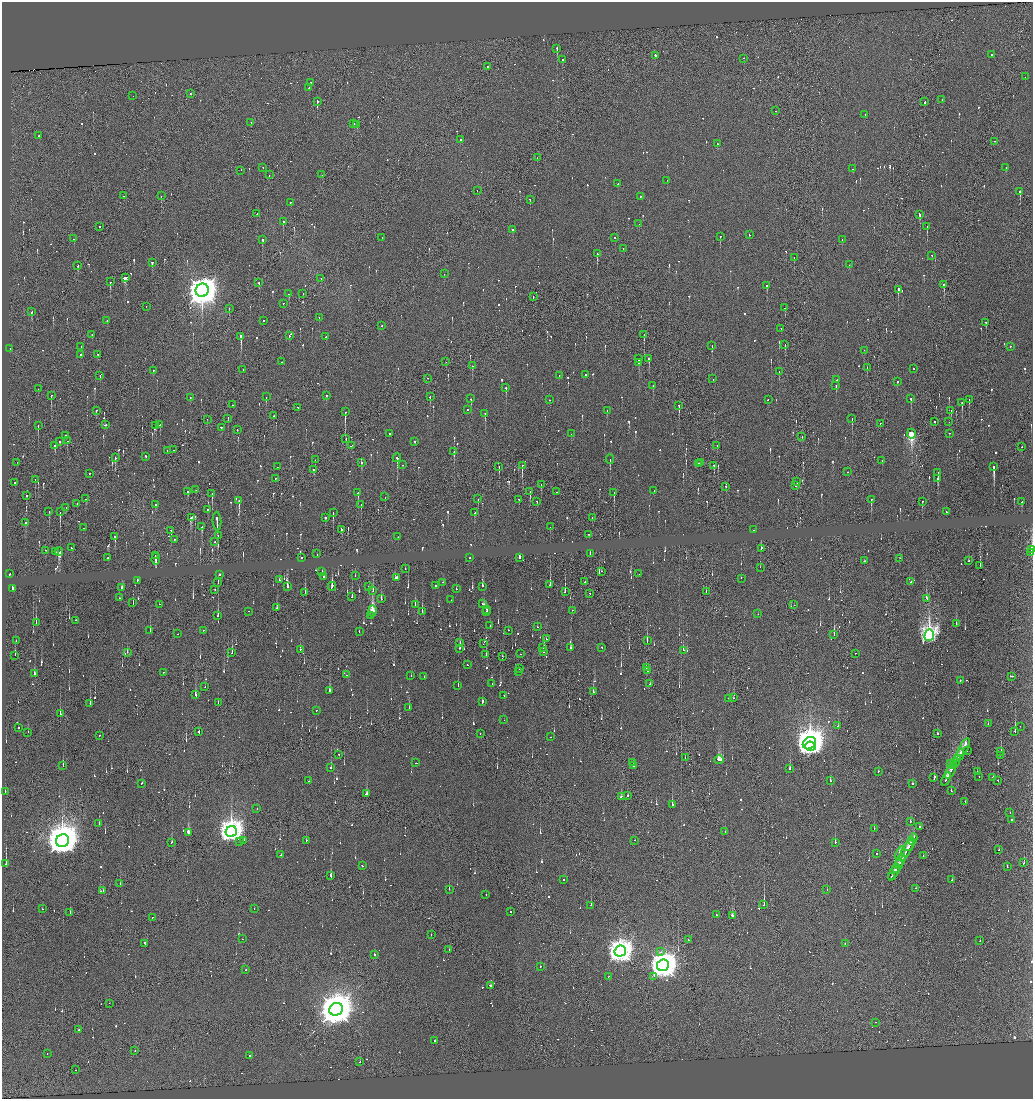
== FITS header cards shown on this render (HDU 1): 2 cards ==
NAXIS1  =                 2062
NAXIS2  =                 2193

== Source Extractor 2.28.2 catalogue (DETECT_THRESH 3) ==
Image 2062 x 2193 px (HDU 1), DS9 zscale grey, zoomed out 1/2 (1 PNG px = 2 x 2 image px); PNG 1035 x 1101 px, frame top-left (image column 2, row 2193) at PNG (2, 2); each listed source drawn as its Kron ellipse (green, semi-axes under 4 px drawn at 4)
Background 0.0188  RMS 0.45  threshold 1.36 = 3 sigma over >= 5 px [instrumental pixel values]
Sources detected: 1455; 203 cannot appear on this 1/2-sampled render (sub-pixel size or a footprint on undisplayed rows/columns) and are neither listed nor drawn; of the other 1252, the 500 brightest by FLUX_AUTO listed and drawn (752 fainter detections omitted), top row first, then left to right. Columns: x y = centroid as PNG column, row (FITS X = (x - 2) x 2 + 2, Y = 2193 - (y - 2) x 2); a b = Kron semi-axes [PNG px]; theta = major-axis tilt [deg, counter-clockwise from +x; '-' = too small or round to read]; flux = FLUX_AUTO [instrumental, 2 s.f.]
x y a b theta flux
557 49 3 2 - 4600
992 54 2 2 - 1400
656 55 2 2 - 14000
744 58 2 1 - 810
562 59 2 2 - 1300
488 67 2 1 - 3600
1025 77 2 2 - 880
311 82 2 2 - 1100
309 88 2 2 - 790
190 93 2 1 - 1000
133 96 2 2 - 850
942 99 2 1 - 2000
317 101 2 2 - 3800
925 102 3 1 - 9700
776 111 2 2 - 840
865 114 2 2 - 830
251 123 3 2 - 2800
354 124 2 2 - 1100
357 124 2 1 - 1200
39 136 2 2 - 1100
461 140 3 2 - 2700
995 141 2 1 - 3200
717 144 2 2 - 2300
537 158 2 1 - 1600
263 167 2 2 - 800
1006 167 2 2 - 750
853 169 2 2 - 1000
241 170 2 2 - 1000
269 175 2 1 - 800
322 175 2 2 - 770
667 180 2 1 - 700
618 184 2 2 - 820
477 190 2 1 - 630
1020 191 2 2 - 6900
124 196 2 1 - 1700
161 196 2 1 - 730
640 197 2 2 - 1200
530 199 2 2 - 8400
291 202 2 2 - 660
257 214 2 1 - 740
920 214 3 2 - 4800
283 221 2 2 - 2700
639 224 2 2 - 670
927 226 2 2 - 1500
100 227 2 2 - 920
513 230 2 2 - 1600
749 235 2 2 - 870
720 236 2 2 - 3500
382 237 2 1 - 790
615 237 2 1 - 1000
74 239 2 2 - 680
262 239 2 2 - 5700
842 240 2 2 - 730
623 248 2 1 - 1100
597 254 2 1 - 3000
931 255 2 1 - 880
794 257 2 1 - 1300
152 262 2 2 - 1200
849 265 2 1 - 770
78 266 2 1 - 1000
444 274 2 2 - 650
125 277 4 2 - 4300
321 279 2 1 - 3200
110 282 2 1 - 16000
259 283 2 1 - 740
944 284 2 2 - 5000
767 285 3 2 - 1200
202 290 7 6 - 190000
898 290 3 2 - 3400
303 293 2 1 - 850
289 294 2 2 - 680
533 296 2 1 - 1100
283 303 2 1 - 870
146 306 2 1 - 1500
229 308 2 1 - 630
785 308 2 1 - 700
32 312 2 2 - 3100
319 317 2 1 - 1000
264 320 2 2 - 990
107 321 2 2 - 1000
986 322 3 2 - 1100
382 326 2 2 - 1900
781 328 2 1 - 660
644 334 2 1 - 2400
92 335 2 2 - 820
241 336 2 2 - 120000
289 336 2 1 - 870
326 337 2 2 - 2400
785 344 2 1 - 750
81 346 2 2 - 1000
712 346 2 2 - 660
1010 346 2 1 - 980
10 348 2 2 - 3100
864 350 2 1 - 2200
81 354 2 2 - 1400
98 355 2 1 - 640
638 358 2 2 - 650
649 358 3 2 - 1500
282 362 2 2 - 2500
446 362 2 1 - 950
639 363 2 2 - 1800
472 366 2 1 - 7400
867 367 2 2 - 820
914 368 2 2 - 1200
243 369 2 1 - 1800
153 370 2 2 - 750
779 371 2 2 - 790
585 374 2 2 - 1400
559 375 2 1 - 810
100 376 2 1 - 760
428 378 2 1 - 770
713 379 2 2 - 660
837 380 2 2 - 820
897 382 2 2 - 2000
836 385 2 2 - 1600
653 386 2 1 - 1700
506 388 3 2 - 1300
38 389 2 1 - 2900
51 395 2 2 - 3900
326 395 2 1 - 2000
190 397 2 2 - 730
266 397 2 2 - 1800
430 397 3 2 - 810
471 399 2 2 - 1800
911 399 3 2 - 750
969 399 3 2 - 1100
550 400 2 1 - 2100
768 400 2 1 - 690
962 402 3 2 - 1800
232 405 2 1 - 940
679 405 3 2 - 3100
298 408 2 2 - 970
96 410 2 2 - 710
468 410 2 2 - 870
607 410 2 2 - 1400
951 410 2 2 - 1100
345 412 3 2 - 12000
485 413 3 2 - 2000
274 416 2 1 - 7700
228 418 2 1 - 1500
852 418 3 1 - 1200
207 419 2 1 - 860
934 421 2 1 - 5600
949 422 2 2 - 660
880 423 2 1 - 960
105 425 3 2 - 2500
156 425 2 1 - 1100
160 425 2 2 - 670
38 426 2 2 - 1200
221 427 2 1 - 7300
237 430 2 2 - 880
389 433 2 2 - 5900
949 433 2 1 - 1700
571 434 3 1 - 730
911 434 5 2 - 13000
66 435 2 2 - 1100
802 436 2 1 - 1200
346 438 2 2 - 740
60 441 2 2 - 3300
67 441 2 1 - 1400
414 441 2 1 - 1100
54 445 3 2 - 1000
717 445 2 1 - 1800
351 446 2 1 - 1500
1022 446 2 1 - 750
167 450 2 1 - 1300
173 450 2 2 - 1200
454 451 2 2 - 2100
146 456 2 2 - 1100
115 458 2 2 - 930
397 458 4 2 - 2500
610 459 4 2 - 720
315 460 2 1 - 770
882 460 2 2 - 680
17 462 2 1 - 710
700 462 2 1 - 1500
361 463 2 2 - 1900
698 464 3 1 - 2500
403 465 2 2 - 1000
713 465 2 1 - 640
522 466 3 2 - 4900
994 466 3 2 - 20000
277 467 2 1 - 1000
499 467 2 2 - 2300
314 469 2 1 - 1500
848 472 2 2 - 660
89 473 2 2 - 640
938 473 2 2 - 880
275 478 2 2 - 1000
938 479 3 2 - 2100
35 480 2 2 - 990
15 482 2 1 - 9600
797 482 2 1 - 1800
541 484 3 1 - 1900
795 486 2 1 - 2500
726 487 3 1 - 750
196 490 3 1 - 1200
530 491 2 1 - 1900
654 491 2 2 - 860
188 492 2 2 - 1100
556 492 2 1 - 640
212 493 2 1 - 3000
358 493 2 2 - 4900
614 493 2 2 - 1100
27 496 2 2 - 1000
385 497 2 1 - 3100
86 499 2 1 - 2200
478 499 2 2 - 1300
871 499 2 1 - 3400
239 500 2 2 - 10000
519 500 2 2 - 720
537 501 2 1 - 1200
922 501 3 2 - 720
1021 502 2 2 - 1100
77 504 2 1 - 740
155 505 2 2 - 980
361 505 2 2 - 970
66 507 2 2 - 1000
208 509 2 2 - 720
49 512 2 2 - 1100
60 512 3 1 - 1200
946 512 3 2 - 1400
333 513 3 2 - 2200
474 513 2 2 - 1700
325 517 2 2 - 1200
191 518 4 2 - 1600
592 518 2 1 - 1200
217 521 9 2 -86 7100
25 523 2 1 - 820
202 527 3 2 - 2000
550 527 2 2 - 640
83 528 2 2 - 1200
341 529 3 2 - 2100
171 530 2 1 - 3400
753 530 2 2 - 1500
588 534 2 1 - 1700
115 536 2 1 - 2700
218 536 2 1 - 2600
398 537 2 2 - 670
174 539 2 2 - 640
215 542 2 1 - 1400
72 548 2 2 - 800
761 549 2 1 - 24000
46 550 2 1 - 740
1032 550 3 1 - 10000
55 552 2 2 - 6800
59 552 4 3 - 1700
590 553 2 1 - 660
1031 553 2 1 - 750
317 554 2 1 - 660
155 556 2 1 - 3800
301 557 2 2 - 1800
108 558 2 2 - 1100
469 558 2 2 - 2400
519 558 2 2 - 1400
900 558 2 2 - 940
156 559 6 2 86 1200
865 561 3 1 - 1200
969 561 2 2 - 1200
980 565 2 1 - 1000
760 567 2 1 - 820
405 569 2 2 - 1000
322 571 2 2 - 710
602 571 2 1 - 1300
9 574 2 2 - 1800
639 574 2 1 - 1600
220 575 2 2 - 690
355 576 2 1 - 1200
324 577 2 2 - 8400
397 577 4 2 - 4500
741 578 2 2 - 800
137 580 2 2 - 720
279 580 2 2 - 840
218 582 3 1 - 2000
443 582 2 2 - 700
585 582 2 1 - 2600
911 582 2 2 - 1400
435 585 2 2 - 950
550 585 3 2 - 1300
332 586 4 2 - 5500
369 586 2 2 - 1600
482 586 3 2 - 1200
287 587 2 2 - 3600
12 588 3 2 - 2300
122 588 3 2 - 2100
456 589 2 2 - 660
215 590 2 1 - 830
373 591 4 1 - 640
305 592 3 2 - 1600
565 592 3 2 - 4500
706 592 2 1 - 2400
590 594 2 1 - 900
352 597 2 2 - 720
119 598 2 2 - 660
926 598 3 2 - 890
381 599 2 2 - 4600
451 600 2 1 - 920
133 603 2 1 - 1200
159 604 2 2 - 1500
415 604 2 2 - 880
482 604 2 2 - 1700
794 605 2 1 - 710
277 608 3 2 - 950
486 609 2 2 - 1000
572 610 2 1 - 670
249 611 2 2 - 1200
372 611 5 2 - 7100
486 611 2 1 - 2500
422 612 3 2 - 1900
758 614 2 2 - 920
218 615 3 2 - 920
370 615 2 2 - 740
76 620 2 2 - 800
36 622 2 2 - 2200
956 623 2 2 - 670
490 626 2 1 - 890
537 627 2 2 - 640
150 630 2 2 - 840
203 630 2 1 - 1700
508 630 2 1 - 640
359 631 2 1 - 1800
178 634 2 1 - 1500
834 634 3 1 - 2600
929 635 6 4 74 46000
546 639 2 1 - 630
16 641 2 1 - 680
647 641 3 1 - 1800
460 643 2 2 - 1000
483 644 2 1 - 850
543 647 2 2 - 670
602 647 2 2 - 1200
460 648 2 2 - 1400
570 648 3 2 - 640
300 649 2 1 - 1200
683 650 2 2 - 1400
127 652 2 1 - 770
543 652 2 2 - 750
232 653 2 2 - 700
855 653 2 1 - 1300
520 654 2 1 - 900
15 655 2 1 - 1100
486 655 2 1 - 1600
502 656 3 1 - 1000
467 665 2 2 - 730
646 668 2 2 - 1800
519 669 2 2 - 640
648 670 2 1 - 770
163 672 2 1 - 2000
518 672 2 2 - 650
34 673 3 2 - 1100
346 675 2 1 - 740
411 676 2 2 - 1700
424 676 2 1 - 980
1011 676 3 1 - 1700
960 680 2 1 - 4200
492 683 2 2 - 870
650 684 2 2 - 880
458 685 2 2 - 1600
205 687 2 2 - 750
329 691 3 2 - 3800
593 692 2 2 - 1100
196 695 4 2 - 1700
504 696 2 2 - 1100
729 698 2 2 - 1100
733 698 2 1 - 700
482 701 4 2 - 2300
218 703 2 1 - 1400
90 704 2 1 - 710
409 708 2 2 - 3800
316 711 2 2 - 710
60 714 2 1 - 1500
504 720 2 2 - 850
988 724 2 2 - 700
838 726 2 1 - 660
1020 726 2 1 - 2000
18 728 2 2 - 3800
1015 731 3 2 - 3000
28 732 2 2 - 940
199 732 2 2 - 1700
480 733 2 1 - 890
938 734 2 1 - 3900
99 735 2 1 - 640
551 737 2 2 - 650
809 743 7 5 38 170000
811 746 5 4 - 22000
964 747 10 2 61 9600
967 751 2 2 - 3900
1001 751 3 1 - 1200
338 754 2 2 - 770
960 755 6 2 63 5400
1000 755 2 1 - 710
685 757 3 1 - 1600
958 758 4 2 - 3700
719 760 5 2 - 7400
633 762 2 2 - 1800
955 762 4 2 - 4800
416 763 2 2 - 820
950 764 3 2 - 650
63 765 2 1 - 1200
954 765 4 2 - 5300
633 766 2 1 - 860
331 768 2 2 - 7100
790 768 2 2 - 2900
878 771 2 1 - 800
950 771 8 2 59 9100
977 772 2 1 - 1000
979 777 2 1 - 4400
993 777 2 1 - 1400
934 778 4 2 - 2000
946 779 7 2 62 7000
309 781 2 2 - 1700
830 781 2 2 - 1800
998 781 2 1 - 750
142 783 2 2 - 1700
912 784 2 2 - 6700
5 791 2 2 - 1600
951 791 2 1 - 7600
366 793 2 2 - 4000
621 796 3 2 - 2800
628 796 2 2 - 1500
965 801 2 1 - 3200
672 805 2 2 - 5600
257 809 2 2 - 920
1010 812 2 1 - 1900
1011 820 2 2 - 970
910 821 2 2 - 1300
99 824 2 1 - 1200
919 827 2 2 - 3100
874 829 2 2 - 1600
725 831 2 1 - 1300
188 832 3 2 - 4000
231 832 6 5 - 100000
913 839 5 2 - 6100
244 840 2 2 - 2400
306 840 2 2 - 2000
635 840 2 2 - 1400
62 841 7 6 - 320000
172 842 2 2 - 710
239 842 2 2 - 1600
835 842 2 2 - 6700
910 844 7 2 59 8000
999 850 2 1 - 1300
906 851 12 2 60 12000
900 853 7 2 63 6200
877 854 2 2 - 3100
281 855 2 2 - 690
923 856 2 1 - 13000
901 861 7 2 60 9400
1024 863 2 2 - 1000
6 864 2 2 - 4300
899 864 5 1 - 5200
362 866 2 2 - 880
1007 867 2 2 - 940
896 868 4 1 - 3900
894 873 8 2 62 6400
330 876 3 2 - 8000
892 876 2 1 - 2400
563 879 2 2 - 1500
952 880 2 1 - 1000
120 884 2 1 - 960
916 888 2 2 - 2900
449 889 2 2 - 2400
103 890 2 2 - 1200
827 890 2 2 - 640
486 895 2 2 - 3000
591 905 2 2 - 1600
764 905 2 1 - 12000
43 909 2 1 - 820
254 909 2 1 - 860
70 912 2 1 - 1700
511 912 2 1 - 2200
716 915 2 1 - 2000
732 916 4 2 - 4200
152 917 2 1 - 680
431 935 2 1 - 2200
242 939 2 1 - 760
689 940 2 2 - 1100
980 941 2 1 - 2500
145 943 3 2 - 2300
845 944 2 2 - 3400
449 949 2 1 - 850
620 951 6 5 - 100000
661 952 2 2 - 1700
374 954 2 2 - 700
663 965 6 5 - 160000
540 966 2 2 - 1500
245 970 2 1 - 2400
609 976 2 1 - 1100
654 976 2 2 - 2200
490 985 3 2 - 2500
109 1003 2 1 - 720
336 1009 7 6 - 400000
875 1022 2 2 - 1300
78 1030 2 2 - 2300
435 1041 2 2 - 910
135 1051 2 1 - 690
47 1054 2 2 - 1600
250 1056 2 2 - 680
360 1062 2 1 - 6200
76 1070 2 2 - 830
At the frame edge (FLAGS 8, measured only in part): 1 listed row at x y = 1032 550
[752 fainter detections neither listed nor drawn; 203 sub-pixel or undisplayed-footprint detections neither listed nor drawn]